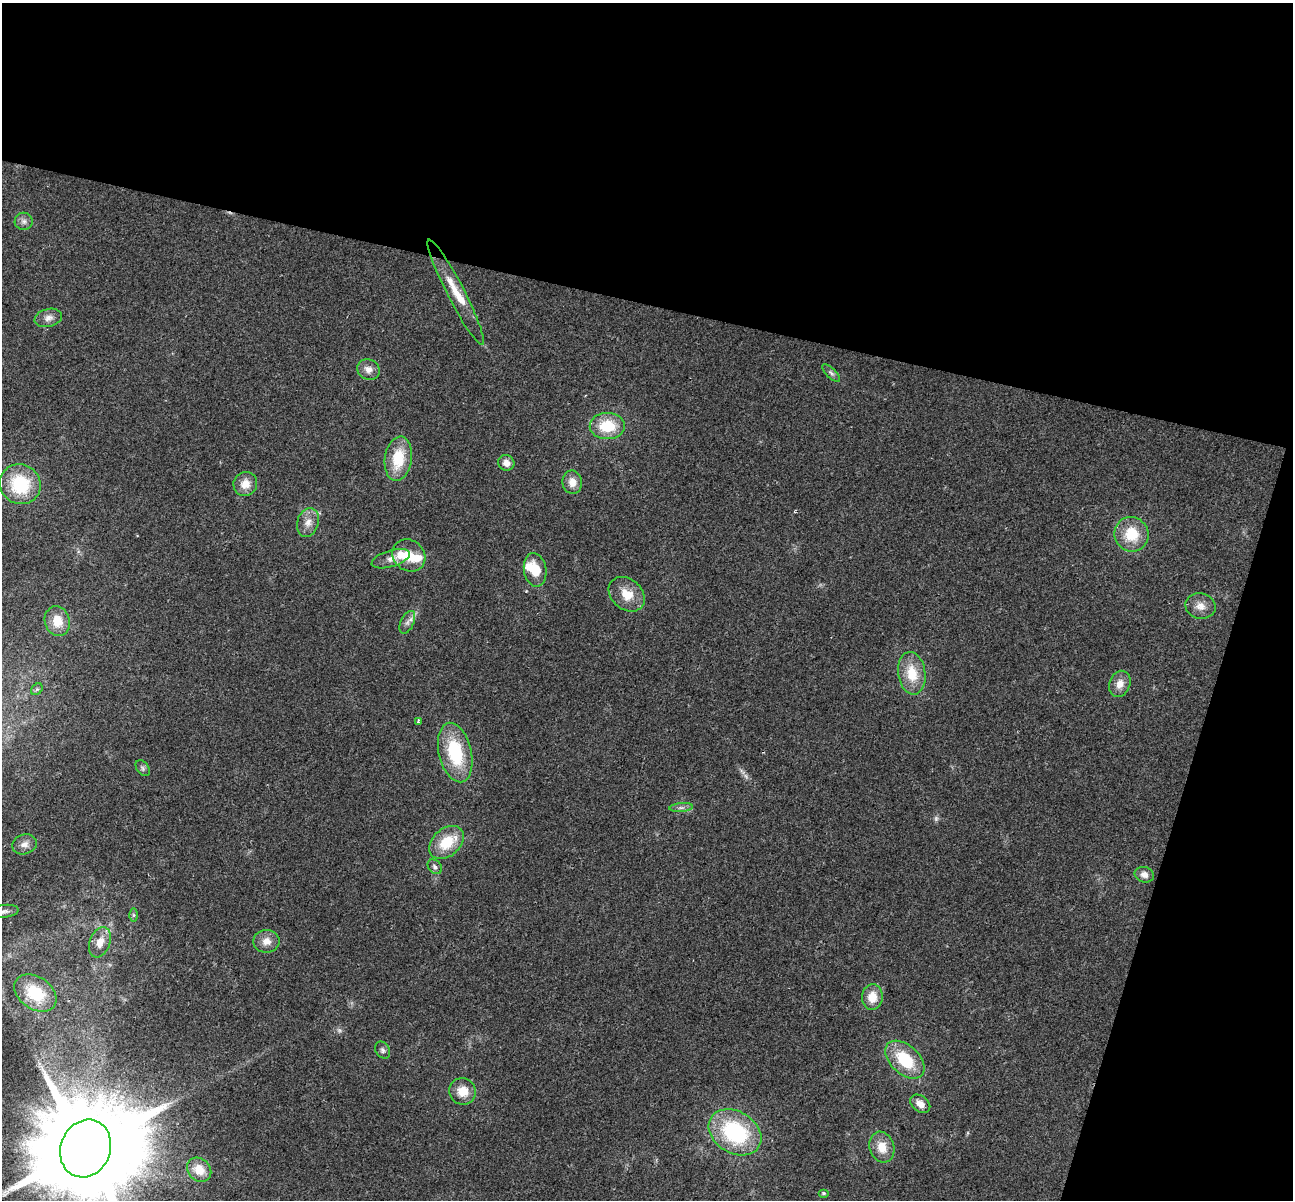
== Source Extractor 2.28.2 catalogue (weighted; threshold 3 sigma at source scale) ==
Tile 2 of 2 x 2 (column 2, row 1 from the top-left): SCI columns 1291-2581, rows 1324-2521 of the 2581 x 2663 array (HDU 1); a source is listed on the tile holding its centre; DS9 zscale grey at full resolution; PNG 1295 x 1202 px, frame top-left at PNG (2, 3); each listed source drawn as its Kron ellipse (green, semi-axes under 4 px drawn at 4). Shown black and unused: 31% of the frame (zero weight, under 2 of 3 exposures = <1% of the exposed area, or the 3 px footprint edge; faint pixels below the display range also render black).
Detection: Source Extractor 2.28.2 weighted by HDU 2 'WHT'; one run over the whole footprint, this tile lists its part. Background 0.0466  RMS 0.0064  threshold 0.0288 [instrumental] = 3 sigma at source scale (4.5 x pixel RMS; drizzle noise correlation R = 1.50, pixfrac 1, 0.0396/0.0396 arcsec/px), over >= 5 px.
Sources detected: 53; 3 too faint to see at this stretch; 3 inside a brighter object's white glare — neither listed nor drawn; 1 inside a brighter listed object's ellipse — not listed separately; the other 46 listed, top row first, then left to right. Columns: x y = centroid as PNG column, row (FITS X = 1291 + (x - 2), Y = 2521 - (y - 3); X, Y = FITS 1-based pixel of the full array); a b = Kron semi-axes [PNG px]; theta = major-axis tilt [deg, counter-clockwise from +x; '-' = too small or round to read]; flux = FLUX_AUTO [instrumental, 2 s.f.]
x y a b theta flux
24 221 9 8 - 2.8
456 292 59 8 -63 16
48 318 14 9 13 4.2
368 369 12 10 -27 4.8
831 373 11 5 -45 1.9
607 426 17 13 0 24
398 459 22 13 82 22
506 463 8 7 - 4.1
572 482 11 10 - 6.6
20 484 21 19 -36 37
245 484 12 11 - 7.8
308 522 15 10 72 6.1
1132 534 17 17 - 20
409 555 17 15 -39 13
391 559 20 8 17 5.4
535 570 17 11 -80 14
627 594 20 15 -40 12
1200 606 15 12 -12 6.2
57 621 15 12 -73 12
407 622 12 6 65 3.1
912 673 21 13 -82 17
1120 684 13 10 68 6.2
37 689 6 5 - 1.3
418 722 3 2 - 1.4
455 753 30 16 -77 39
143 768 9 6 -53 1.7
681 808 12 4 5 2.3
446 842 20 13 42 20
24 844 12 10 16 4
435 867 8 6 -47 1.9
1144 875 10 7 -15 4.2
4 911 14 6 8 2.8
134 915 6 4 -89 1
266 941 13 11 0 6
100 942 16 10 69 8.1
35 993 23 16 -34 29
872 997 12 10 84 10
383 1050 9 7 -57 1.9
905 1060 23 14 -43 28
463 1091 13 13 - 11
920 1104 11 7 -37 4.9
735 1132 28 21 -31 64
882 1147 16 12 -72 10
86 1148 29 25 68 18000
199 1170 13 11 -43 11
824 1193 5 4 - 0.85
Isophote crosses this tile's border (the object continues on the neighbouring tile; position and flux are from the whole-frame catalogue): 2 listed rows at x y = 4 911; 86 1148